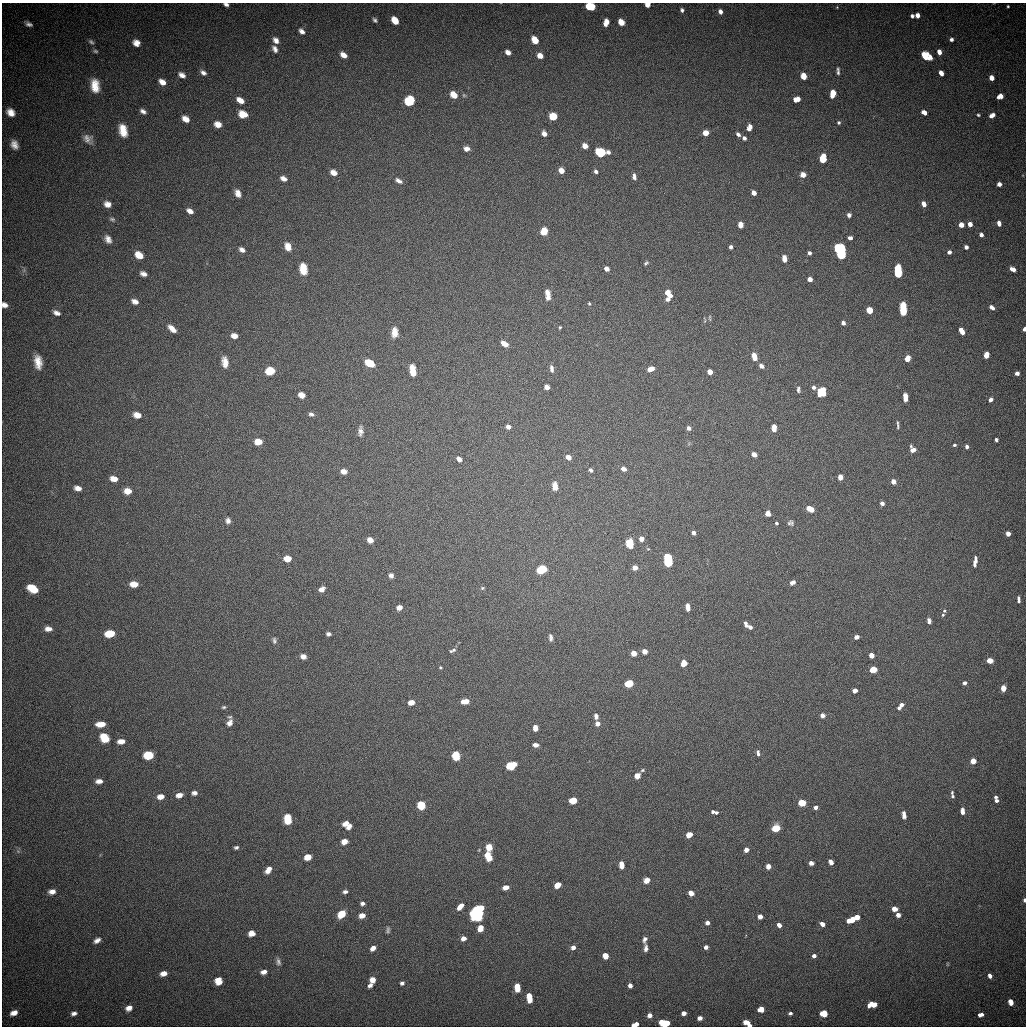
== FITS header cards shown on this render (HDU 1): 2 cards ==
NAXIS1  =                 2048
NAXIS2  =                 2048

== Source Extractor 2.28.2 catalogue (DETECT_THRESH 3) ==
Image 2048 x 2048 px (HDU 1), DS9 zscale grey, zoomed out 1/2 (1 PNG px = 2 x 2 image px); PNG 1028 x 1028 px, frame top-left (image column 1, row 2047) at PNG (2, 3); no overlay
Background 0.00565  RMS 4.4e-04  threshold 0.00131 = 3 sigma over >= 5 px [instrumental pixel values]
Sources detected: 381; all 381 listed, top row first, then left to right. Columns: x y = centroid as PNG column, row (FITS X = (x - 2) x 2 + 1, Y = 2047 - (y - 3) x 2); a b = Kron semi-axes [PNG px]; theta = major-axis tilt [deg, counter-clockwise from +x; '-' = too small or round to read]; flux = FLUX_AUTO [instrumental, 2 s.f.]
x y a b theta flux
500 3 4 2 - 0.042
994 3 3 2 - 0.05
226 4 5 3 - 0.38
647 4 4 4 - 0.96
590 6 7 6 - 2.8
1008 6 3 3 - 0.13
837 7 3 3 - 0.086
682 10 5 4 - 0.29
720 12 4 3 - 0.59
918 15 4 4 - 0.78
912 16 4 4 - 0.32
375 20 6 5 - 0.27
395 20 7 5 -50 1.9
607 21 6 4 -51 0.59
621 22 5 4 - 1.9
28 24 10 5 -19 0.46
605 24 6 4 -57 0.54
302 31 7 5 -37 0.58
951 39 4 4 - 0.33
276 40 8 5 -49 0.64
535 40 7 5 -58 1.6
91 42 8 5 -36 0.27
136 43 7 6 - 0.9
275 49 8 6 -63 0.53
95 51 7 5 -29 0.23
508 52 5 4 - 0.73
939 52 5 4 - 0.59
343 55 7 4 -37 0.93
540 56 6 5 - 0.88
925 56 7 5 -64 2.1
930 57 6 4 -69 0.75
838 69 5 4 - 0.15
203 72 7 4 -34 0.44
838 72 6 4 -78 0.21
941 73 5 4 - 0.82
182 75 7 5 -28 0.63
804 76 5 4 - 2.2
992 78 4 4 - 1.2
162 82 7 5 -34 0.89
95 86 14 8 -79 1.8
833 92 4 4 - 1.3
454 95 6 4 -44 2.1
464 95 7 4 -8 0.16
832 96 3 3 - 0.71
1000 96 5 4 - 1.1
411 99 6 4 -42 1
798 99 4 3 - 0.74
240 100 7 4 -36 1.2
795 100 4 3 - 0.63
408 102 8 6 -49 2.2
143 111 8 4 -29 0.44
11 112 9 7 -41 1
923 112 4 3 - 0.39
925 113 4 3 - 0.39
243 114 8 6 -14 1.6
978 115 4 3 - 0.16
992 115 6 4 36 0.83
553 116 6 5 - 2.8
185 119 7 5 -37 1.1
839 123 4 3 - 0.19
218 124 7 6 - 0.93
750 126 5 4 - 0.54
749 129 5 3 - 0.33
123 130 13 8 -77 1.7
706 133 5 4 - 1.3
544 134 5 4 - 0.72
738 134 5 4 - 0.42
744 138 4 4 - 0.34
88 139 13 8 -40 0.75
14 145 9 7 -67 0.8
585 146 5 4 - 1.1
467 149 6 5 - 0.54
600 152 8 7 - 2.8
608 152 5 4 - 0.37
824 155 4 3 - 0.51
822 159 5 5 - 2
561 171 5 4 - 1.1
596 171 4 4 - 0.35
333 173 6 4 -29 1
803 175 4 4 - 1.2
1022 175 3 3 - 0.057
634 176 7 4 -81 0.41
283 179 7 5 -29 0.66
399 181 7 4 -30 0.48
999 184 3 3 - 0.88
238 193 9 6 -63 0.75
754 193 4 3 - 1
107 204 7 6 - 0.75
924 204 5 4 - 0.76
190 211 7 4 -29 0.7
849 215 4 3 - 0.56
112 219 7 5 -28 0.25
999 223 5 3 - 0.67
970 224 4 3 - 1.1
740 225 5 4 - 1.1
961 225 4 4 - 1
544 231 7 5 63 1.8
981 235 3 3 - 0.78
849 238 4 3 - 0.23
851 238 4 3 - 0.23
108 239 10 7 -62 0.69
288 246 8 6 -67 0.99
731 247 4 3 - 0.3
966 247 3 3 - 0.63
242 250 7 5 -29 0.57
840 250 13 8 -68 6.9
949 252 4 3 - 0.53
809 253 4 3 - 0.37
139 255 8 6 -36 1.6
784 258 7 4 -83 0.74
207 263 4 2 - 0.064
646 263 5 3 - 0.2
303 269 11 7 -80 1.7
606 269 4 4 - 0.73
1013 269 5 3 - 1.1
898 271 11 6 -89 2.7
143 274 7 5 -26 0.58
810 279 4 3 - 1
668 292 5 4 - 0.77
548 295 12 5 -85 0.84
670 295 4 4 - 0.62
667 299 5 4 - 0.44
135 301 7 5 -25 0.64
589 304 5 4 - 0.13
4 305 6 5 - 0.66
992 307 5 3 - 0.72
903 309 12 6 -87 2.1
869 310 5 5 - 1.4
57 313 7 5 -24 0.58
710 319 7 4 -67 0.17
705 321 9 3 88 0.16
843 323 4 3 - 0.61
560 327 4 4 - 0.14
171 328 8 5 -27 0.8
1024 329 4 3 - 0.57
174 330 6 4 2 0.47
962 331 7 3 -62 1.3
394 332 11 6 87 0.96
234 336 6 5 - 0.86
504 343 7 4 -32 1
987 354 4 3 - 0.89
754 355 4 4 - 1
986 356 4 3 - 0.76
907 357 4 3 - 1
755 358 3 3 - 0.79
907 360 3 3 - 0.81
38 362 14 7 -82 1.4
225 362 12 6 -86 1
369 363 7 4 -33 4.3
761 366 4 3 - 0.83
551 367 6 5 - 0.22
651 369 6 4 19 1.3
413 370 11 5 -82 1.7
552 370 7 5 -74 0.3
270 371 7 6 - 2.8
710 372 4 4 - 0.98
1017 373 4 4 - 0.45
547 387 5 4 - 0.81
814 387 4 4 - 0.46
798 389 8 4 -85 0.29
823 392 9 4 89 1.2
820 393 9 4 87 1.3
301 395 6 4 -20 1.2
905 397 8 4 -87 0.82
991 400 4 3 - 0.72
311 414 6 4 -15 0.29
137 415 7 5 -17 0.96
897 422 6 3 -85 0.13
508 427 5 4 - 0.52
774 427 4 3 - 0.76
898 427 8 4 -86 0.18
689 428 4 4 - 0.46
774 430 4 3 - 0.73
360 431 12 5 84 0.59
996 440 4 3 - 0.24
258 442 6 5 - 1.7
689 444 5 3 - 0.11
954 445 3 3 - 0.26
911 446 5 4 - 0.16
967 447 4 3 - 0.47
913 450 5 4 - 0.87
754 455 4 3 - 1.1
568 457 5 4 - 0.8
459 459 6 4 -48 0.48
624 469 5 3 - 0.83
591 470 5 3 - 0.3
344 471 5 4 - 0.99
840 477 5 4 - 1.1
114 479 7 5 -11 1.1
893 481 4 3 - 1
555 486 10 6 -85 0.79
78 488 7 5 -11 0.72
128 491 7 5 -6 1.3
882 503 4 3 - 0.59
810 509 6 4 -31 2.4
768 512 5 4 - 0.22
767 514 5 3 - 0.31
769 514 3 3 - 0.21
228 520 7 6 - 0.42
776 523 3 3 - 0.27
789 523 7 5 86 0.22
792 523 8 4 -85 0.18
694 533 4 4 - 0.38
1008 533 4 3 - 1.2
641 539 4 4 - 0.93
370 540 5 4 - 0.89
630 543 9 7 -84 1.6
648 549 4 4 - 0.1
287 559 6 5 - 1.5
668 560 10 6 -85 5.1
975 561 8 4 80 0.74
974 565 4 3 - 0.31
635 568 5 4 - 0.75
543 569 6 4 -43 2
540 570 6 4 -41 1.9
391 575 5 4 - 0.42
792 582 6 4 30 0.54
134 584 7 5 -5 1.4
32 588 9 6 -31 2.5
482 588 4 4 - 0.13
322 589 7 5 29 0.64
1019 600 6 3 -87 0.36
399 607 5 4 - 0.77
688 607 7 4 -84 0.62
944 611 3 3 - 0.13
943 615 3 3 - 0.12
929 621 7 4 -83 0.35
745 623 4 3 - 0.26
746 626 4 4 - 0.3
750 627 4 3 - 0.55
48 629 7 5 -2 0.72
109 634 8 5 8 2.5
328 634 5 4 - 0.38
856 637 4 3 - 0.9
551 638 8 4 -85 0.37
274 640 8 5 -84 0.29
459 643 4 3 - 0.057
453 650 6 5 - 0.23
451 651 4 4 - 0.13
644 651 4 4 - 1.3
633 653 4 4 - 1.3
871 655 4 4 - 1.4
303 656 6 5 - 0.6
990 660 4 3 - 1.9
684 663 6 5 - 1.2
440 667 4 3 - 0.13
873 669 5 4 - 2.3
629 683 6 5 - 2.8
965 683 4 3 - 0.38
1003 688 4 4 - 1.9
855 691 5 3 - 0.65
465 701 7 4 4 1.3
411 702 6 4 13 1.2
901 705 3 3 - 0.6
224 707 6 4 3 0.17
899 708 3 3 - 0.56
822 715 4 3 - 0.93
596 716 7 4 -83 0.48
230 717 6 4 6 0.15
230 723 7 6 - 0.62
100 724 9 5 4 1.4
597 724 4 4 - 0.75
535 728 5 4 - 0.88
104 738 10 8 -49 2.1
121 741 7 4 5 0.87
535 745 5 3 - 0.7
758 751 4 3 - 0.17
758 754 4 4 - 0.2
148 755 7 6 - 3.7
456 756 7 5 -83 3.2
973 761 4 4 - 1.8
511 765 8 6 25 3.2
642 770 5 4 - 0.17
637 776 4 4 - 1.3
99 781 7 5 2 0.68
952 792 5 3 - 0.15
194 793 6 5 - 0.47
179 795 7 5 15 0.81
160 796 6 4 9 1.2
952 796 4 3 - 0.16
996 797 4 3 - 0.3
573 800 6 5 - 1.7
996 801 4 4 - 0.32
802 803 5 4 - 3.9
421 805 6 5 - 3.6
815 807 4 4 - 0.41
962 811 7 4 -84 0.59
713 812 3 3 - 0.31
716 813 4 3 - 0.31
904 815 8 4 -83 0.53
288 819 9 6 -85 2
345 823 7 4 30 0.65
349 827 6 4 50 0.62
776 828 5 4 - 4.7
689 835 6 4 32 1.3
344 841 5 4 - 1.2
236 847 6 4 15 0.27
489 847 7 5 -89 2.1
479 850 4 3 - 0.098
746 850 4 4 - 0.8
18 851 4 2 - 0.092
100 855 3 3 - 0.075
487 855 5 4 - 1.3
308 857 5 4 - 1.8
489 858 5 4 - 1.5
830 861 4 3 - 0.47
811 863 4 3 - 0.78
831 863 4 3 - 0.5
621 865 7 4 -85 0.92
768 866 4 4 - 0.81
269 868 5 4 - 0.43
268 871 6 5 - 0.58
647 880 5 4 - 1.4
557 885 6 4 44 1.5
506 887 5 4 - 0.97
52 892 7 5 7 0.67
345 892 5 4 - 0.36
691 893 5 4 - 1
1025 900 4 2 - 0.32
362 903 5 4 - 0.37
979 906 4 2 - 0.054
460 907 7 4 50 1.2
894 909 4 4 - 1.1
475 911 13 5 49 7.7
341 914 7 5 44 2.7
362 915 5 4 - 1
479 915 12 5 63 5
898 915 4 3 - 1
760 916 4 4 - 1.1
857 917 4 4 - 1.5
851 920 8 4 20 2
707 923 4 4 - 0.55
822 924 5 3 - 1
779 925 5 4 - 0.54
480 928 6 5 - 1.2
388 931 8 5 -85 0.25
252 933 6 5 - 0.94
746 936 5 2 - 0.071
463 938 5 4 - 0.74
645 939 8 5 74 0.41
97 940 8 5 26 0.55
573 947 4 4 - 0.63
706 947 4 3 - 0.63
373 948 5 4 - 0.76
646 948 10 5 -88 0.51
605 956 5 4 - 1.5
814 956 4 3 - 0.47
278 961 10 5 -73 0.35
948 964 4 3 - 0.09
264 972 6 4 16 0.71
163 973 6 5 - 1
990 976 4 3 - 0.64
218 979 7 4 25 0.88
372 980 6 6 - 0.81
219 982 7 4 28 0.88
402 983 5 4 - 0.29
370 985 5 4 - 0.49
630 985 4 3 - 0.65
517 988 7 5 -86 1.5
529 998 9 4 -83 1.8
1011 1001 4 3 - 0.81
1011 1003 4 3 - 0.8
872 1004 8 4 5 1.8
129 1008 8 6 30 0.8
762 1009 5 3 - 1
759 1010 4 3 - 0.43
824 1012 3 3 - 0.78
14 1013 7 5 20 0.9
74 1013 7 4 12 0.47
684 1013 4 4 - 0.75
790 1013 4 3 - 0.36
821 1013 4 3 - 0.79
825 1014 4 3 - 0.86
982 1014 3 3 - 0.4
649 1015 4 4 - 0.76
980 1015 4 3 - 0.45
700 1018 4 3 - 0.69
746 1022 5 4 - 1.3
664 1023 8 5 -7 3.3
635 1024 6 3 19 0.91
749 1025 3 2 - 0.56
At the frame edge (FLAGS 8, measured only in part): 11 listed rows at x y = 500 3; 994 3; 226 4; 647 4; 590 6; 4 305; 1024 329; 1025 900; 664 1023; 635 1024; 749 1025